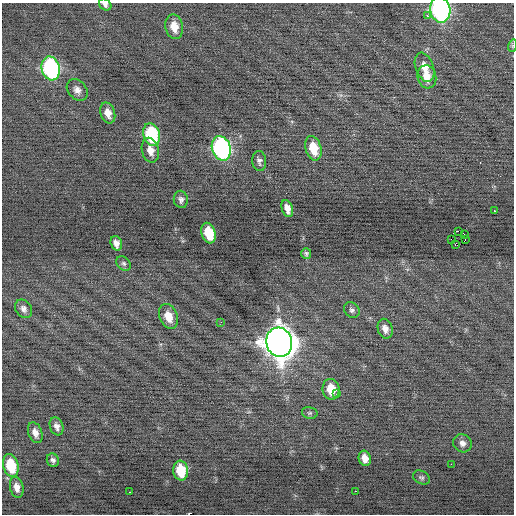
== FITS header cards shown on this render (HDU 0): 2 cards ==
NAXIS1  =                  512 / Axis length
NAXIS2  =                  512 / Axis length

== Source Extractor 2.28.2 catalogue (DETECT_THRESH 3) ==
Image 512 x 512 px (HDU 0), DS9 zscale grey, 1 PNG px = 1 image px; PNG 516 x 516 px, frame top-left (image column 1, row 512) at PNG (2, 3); each listed source drawn as its Kron ellipse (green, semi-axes under 4 px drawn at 4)
Background 0.0091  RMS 0.75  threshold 2.25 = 3 sigma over >= 5 px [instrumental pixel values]
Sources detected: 49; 1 with non-positive FLUX_AUTO (blend fragments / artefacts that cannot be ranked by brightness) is neither listed nor drawn; the other 48 listed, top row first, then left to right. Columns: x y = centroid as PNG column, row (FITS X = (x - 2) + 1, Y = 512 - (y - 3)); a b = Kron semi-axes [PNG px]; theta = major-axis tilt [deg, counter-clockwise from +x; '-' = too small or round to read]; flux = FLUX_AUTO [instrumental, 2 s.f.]
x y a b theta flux
105 5 7 5 -41 160
440 10 13 10 -79 13000
427 16 3 2 - 270
174 27 12 8 -78 700
512 46 6 4 73 67
425 67 15 9 -70 630
51 68 12 9 -76 8000
427 77 12 9 -76 620
77 90 12 9 -48 310
108 113 11 7 -73 430
152 135 11 8 -73 3900
221 148 12 9 -73 11000
313 148 12 8 -74 1200
150 150 12 8 -75 480
259 161 10 7 -84 180
181 199 9 7 -80 180
287 208 9 5 -72 360
494 211 3 2 - 290
458 231 3 2 - 4600
209 233 10 7 -72 1500
465 235 2 2 - 74
451 239 3 2 - 420
465 240 2 2 - 29
116 243 7 5 -72 280
456 245 3 2 - 100
306 254 5 5 - 110
124 263 8 6 -44 130
23 309 10 7 -56 230
352 310 8 7 - 160
168 316 13 9 -70 800
221 322 3 3 - 52
385 329 10 7 -74 330
279 342 15 13 -74 85000
331 389 10 8 -80 940
337 394 3 2 - 69
310 413 8 6 -13 110
57 426 9 6 -70 250
35 433 11 7 -70 330
462 443 9 8 - 240
365 458 7 6 - 410
53 460 7 6 - 160
451 464 2 2 - 140
11 466 11 7 -75 1900
181 471 10 7 -81 1500
421 477 9 6 -29 130
17 487 10 6 -78 330
355 491 2 2 - 400
129 492 2 2 - 88
At the frame edge (FLAGS 8, measured only in part): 3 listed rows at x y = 105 5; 440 10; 512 46
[1 non-positive-flux detection neither listed nor drawn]